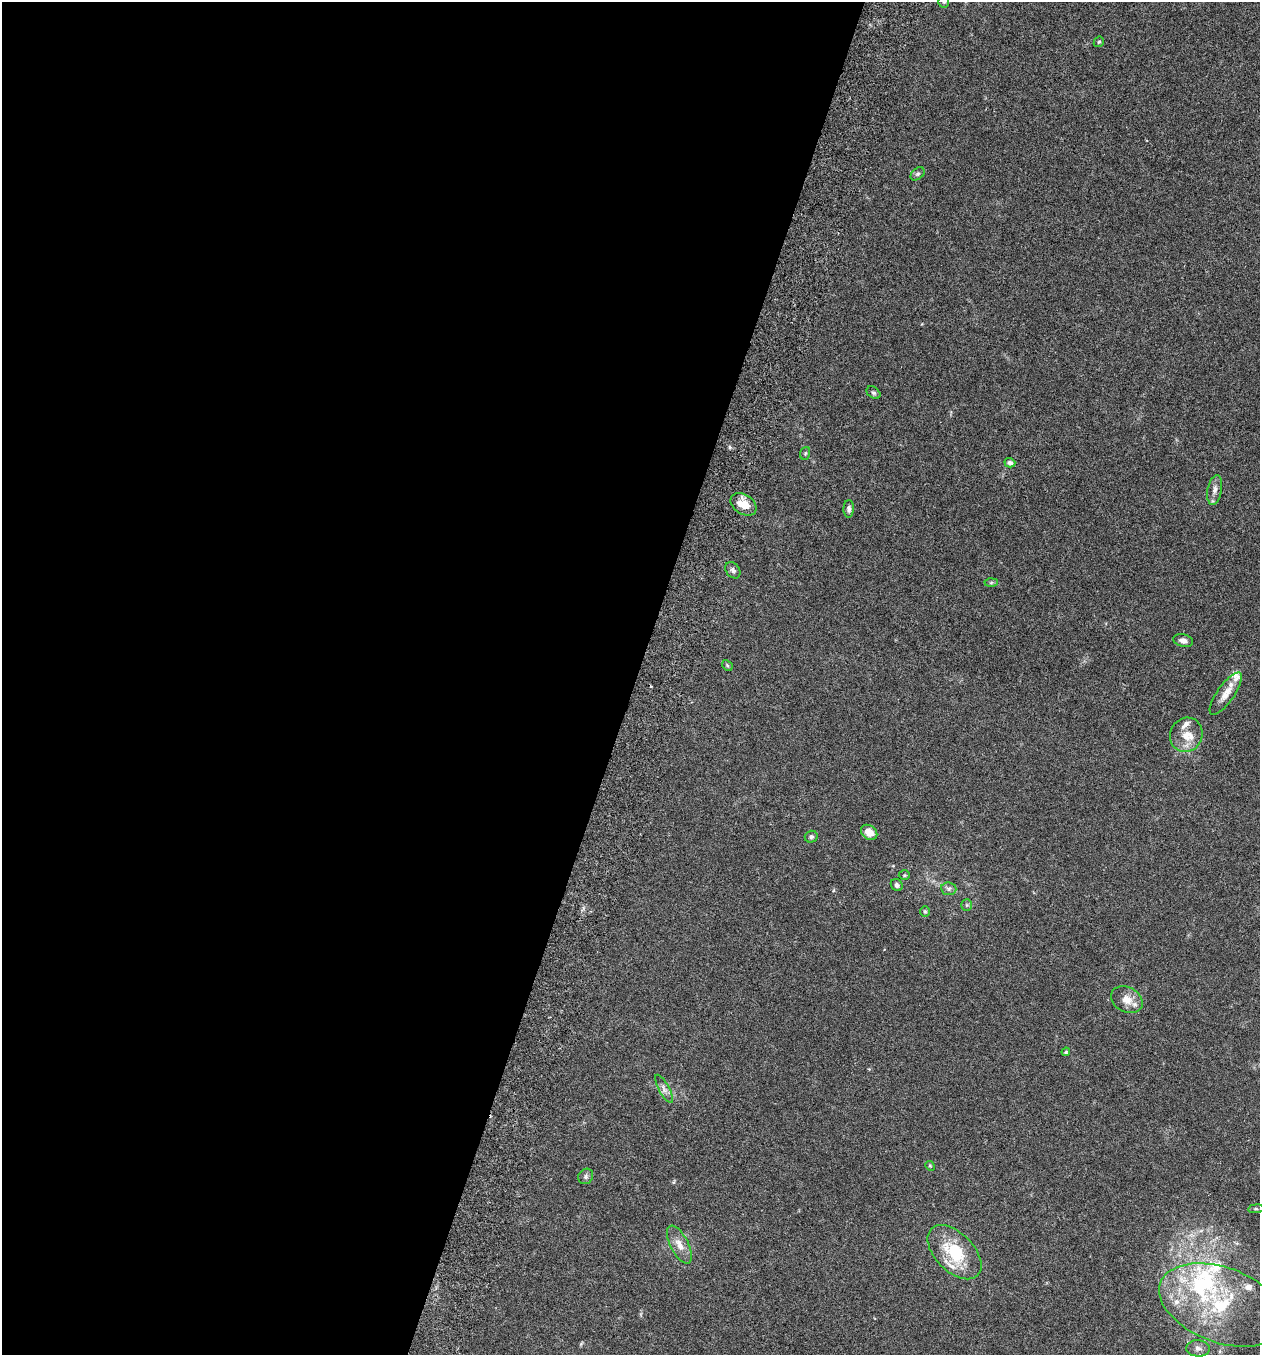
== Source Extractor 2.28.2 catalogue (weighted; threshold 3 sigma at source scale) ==
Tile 5 of 4 x 4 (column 1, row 2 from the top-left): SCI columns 192-1449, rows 2734-4086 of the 5543 x 5465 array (HDU 1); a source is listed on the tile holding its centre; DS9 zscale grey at full resolution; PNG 1262 x 1357 px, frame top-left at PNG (2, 2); each listed source drawn as its Kron ellipse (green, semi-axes under 4 px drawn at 4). Shown black and unused: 50% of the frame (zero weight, under 3 of 6 exposures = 3% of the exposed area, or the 3 px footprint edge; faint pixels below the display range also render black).
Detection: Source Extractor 2.28.2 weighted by HDU 2 'WHT'; one run over the whole footprint, this tile lists its part. Background 0.0173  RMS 0.0019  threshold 0.00795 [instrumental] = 3 sigma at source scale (4.09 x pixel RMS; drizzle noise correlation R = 1.36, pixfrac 0.8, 0.05/0.05 arcsec/px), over >= 5 px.
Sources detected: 42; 1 cosmic-ray / hot-pixel residue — neither listed nor drawn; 9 inside a brighter listed object's ellipse — not listed separately; the other 32 listed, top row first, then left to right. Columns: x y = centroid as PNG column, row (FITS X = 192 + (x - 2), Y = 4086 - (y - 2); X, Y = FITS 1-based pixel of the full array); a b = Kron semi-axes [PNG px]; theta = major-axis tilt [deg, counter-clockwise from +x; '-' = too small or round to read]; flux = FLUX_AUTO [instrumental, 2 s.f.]
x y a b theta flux
944 2 5 5 - 0.25
1099 42 6 4 43 0.24
918 174 8 5 40 0.37
873 393 8 5 -37 0.37
805 453 6 5 - 0.27
1010 463 5 4 - 0.51
1215 490 15 7 79 1
743 504 14 9 -34 2.7
849 509 9 5 89 0.52
733 570 9 6 -53 0.59
991 582 6 4 2 0.28
1183 641 10 6 -13 0.87
727 665 6 4 -47 0.25
1226 694 25 8 55 2.1
1186 735 17 16 - 3.1
869 832 9 7 -35 1.8
811 837 6 6 - 0.44
904 875 5 5 - 0.24
897 885 6 5 - 0.51
949 889 7 6 - 0.53
967 905 6 5 - 0.27
925 911 5 5 - 0.25
1127 1000 16 12 -28 2.1
1066 1052 4 3 - 0.19
664 1089 16 5 -61 0.83
930 1166 5 4 - 0.2
586 1176 8 7 - 0.52
1256 1209 8 4 7 0.3
679 1245 21 9 -63 1.9
954 1252 33 19 -45 8.3
1221 1305 65 37 -20 21
1198 1348 12 8 -3 0.93
Isophote crosses this tile's border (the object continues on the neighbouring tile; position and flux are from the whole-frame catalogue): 1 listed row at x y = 944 2